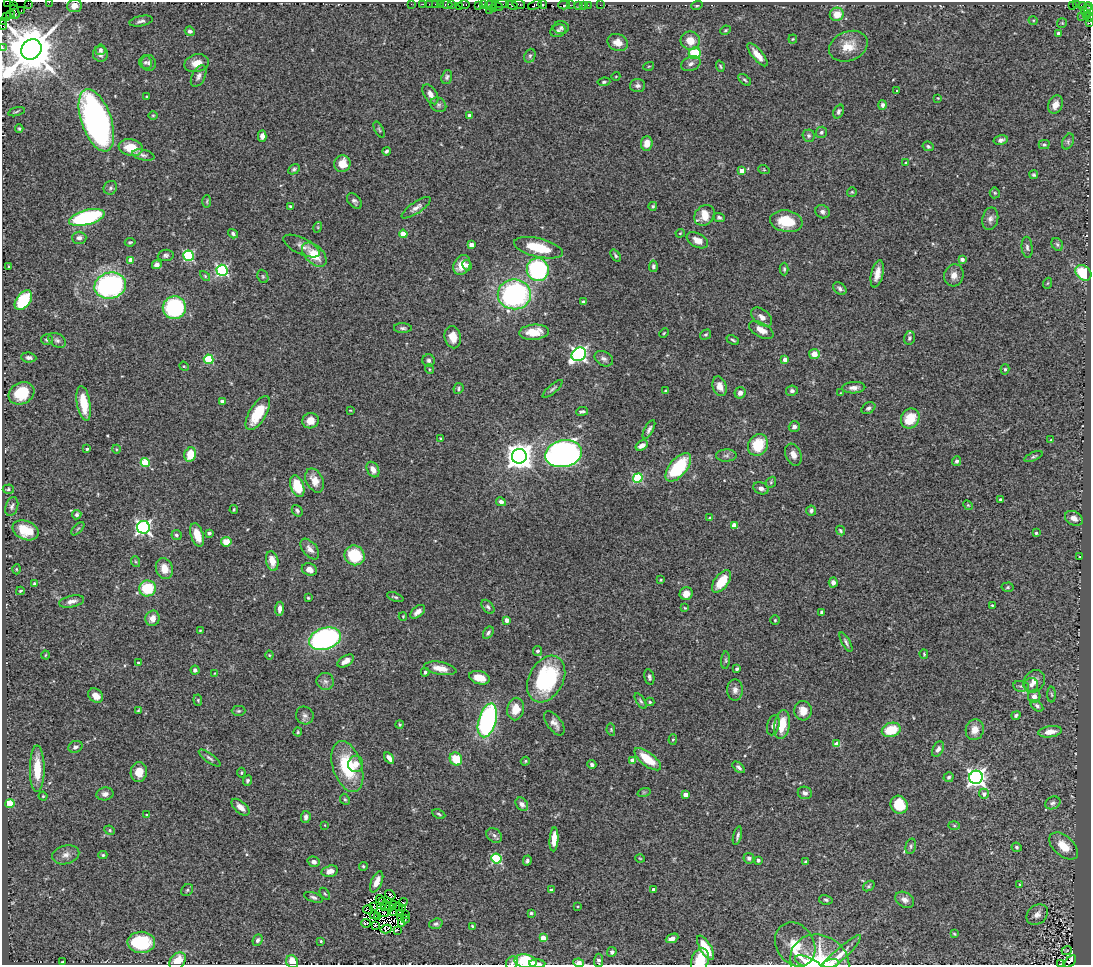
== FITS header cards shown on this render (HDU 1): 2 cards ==
NAXIS1  =                 1089
NAXIS2  =                  963

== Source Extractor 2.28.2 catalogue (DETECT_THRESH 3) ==
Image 1089 x 963 px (HDU 1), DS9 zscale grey, 1 PNG px = 1 image px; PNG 1093 x 967 px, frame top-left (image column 1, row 963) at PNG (2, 2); each listed source drawn as its Kron ellipse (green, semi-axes under 4 px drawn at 4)
Background 1.18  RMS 0.045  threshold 0.134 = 3 sigma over >= 5 px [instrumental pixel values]
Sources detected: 448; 9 with non-positive FLUX_AUTO (blend fragments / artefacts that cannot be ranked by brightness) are neither listed nor drawn; the other 439 listed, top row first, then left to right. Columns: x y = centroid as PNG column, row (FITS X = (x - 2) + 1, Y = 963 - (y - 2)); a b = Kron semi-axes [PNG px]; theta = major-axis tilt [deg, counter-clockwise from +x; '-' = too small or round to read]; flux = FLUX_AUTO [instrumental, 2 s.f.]
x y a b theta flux
49 2 2 2 - 33
7 3 2 2 - 11
28 3 2 2 - 52
411 4 2 2 - 27
423 4 2 2 - 39
429 4 2 2 - 31
435 4 3 2 - 130
440 4 2 2 - 36
464 4 6 3 1 73
502 4 7 2 -1 250
519 4 6 3 -12 230
13 5 4 2 - 18
446 5 6 3 2 170
452 5 4 3 - 81
478 5 4 2 - 92
483 5 4 2 - 89
491 5 6 4 14 200
512 5 6 3 -23 240
535 5 7 3 23 270
543 5 4 3 - 240
564 5 5 2 - 82
570 5 2 2 - 23
579 5 3 3 - 93
583 5 2 2 - 16
588 5 2 2 - 42
600 5 2 2 - 21
1072 5 3 3 - 430
1076 5 3 2 - 14
74 6 7 6 - 24
459 6 2 2 - 30
497 6 6 3 -26 270
697 6 6 3 20 3.9
1083 6 4 3 - 68
1088 6 4 2 - 76
493 8 2 2 - 42
489 10 2 2 - 38
21 11 3 2 - 38
1087 11 6 6 - 260
15 12 7 3 -69 140
837 14 7 6 - 42
10 15 4 3 - 62
1086 15 3 2 - 86
1082 16 2 2 - 35
6 17 3 2 - 59
1089 17 4 2 - 91
1033 20 5 3 - 2.8
2 21 2 2 - 47
141 21 12 5 11 8.6
1062 23 5 5 - 4
1089 23 4 2 - 61
3 25 5 2 - 54
561 28 8 6 -3 8
726 30 5 3 - 3.4
190 31 5 4 - 7.3
558 31 8 6 21 7.9
1058 33 4 4 - 9.5
793 39 4 4 - 2.7
690 41 10 9 - 41
618 43 10 8 -23 28
848 46 20 14 21 51
2 48 2 2 - 23
31 49 11 9 45 16000
100 50 5 5 - 6.8
695 53 6 5 - 110
100 54 8 7 - 12
757 55 14 5 -50 32
530 56 7 5 68 6.4
145 62 7 6 - 8
149 63 8 7 - 8.7
197 63 12 8 13 33
691 64 10 7 22 12
649 66 5 3 - 2.7
720 66 6 3 -71 3.8
199 76 11 6 63 13
616 76 4 3 - 2.2
447 77 7 5 72 6.7
745 80 7 4 -37 5.4
604 82 6 4 8 5.1
638 85 7 6 - 9.6
897 90 2 2 - 2
430 94 11 6 -58 16
147 97 3 2 - 3.1
938 98 3 3 - 2
438 105 8 7 - 8.4
883 105 5 4 - 8.4
1055 105 9 7 70 22
838 111 7 5 69 8.2
16 112 8 3 15 3.5
153 115 5 3 - 3
470 116 4 3 - 23
96 120 33 15 -71 1300
19 129 4 4 - 3.3
379 130 9 4 -63 4.7
821 132 5 5 - 6.2
262 136 6 4 88 16
809 136 6 6 - 7.1
1001 140 7 4 12 8.4
1068 141 8 5 65 6.5
647 143 7 5 86 27
1044 144 5 4 - 7.4
928 146 6 4 -27 5.8
131 147 12 8 -10 60
386 151 4 3 - 5.4
143 155 11 5 -13 9.8
906 162 2 2 - 2.7
342 164 8 8 - 43
294 169 6 4 29 5.7
764 170 6 3 -19 3.4
742 171 4 4 - 30
1034 175 4 4 - 4.4
110 188 7 6 - 7.2
852 192 5 5 - 3.8
995 193 5 5 - 4.1
207 201 6 3 89 3.2
354 201 9 6 -48 8.2
290 206 3 3 - 3.8
653 206 4 4 - 4.3
416 208 17 5 34 18
822 212 7 6 - 9.4
704 215 11 9 46 53
87 217 18 7 15 390
719 217 6 4 -24 5.2
990 219 11 8 76 14
786 221 16 10 -9 95
318 227 5 3 - 2.7
680 233 5 4 - 3.2
233 234 5 4 - 7.1
403 234 4 4 - 59
79 238 7 6 - 12
697 240 11 7 -28 27
130 242 5 3 - 3.5
1057 244 7 5 -58 5.4
472 245 4 4 - 24
301 246 20 8 -26 18
1027 247 10 5 -85 9.3
538 248 25 9 -14 110
166 255 8 5 6 7
314 255 15 9 -43 70
616 255 7 4 -55 5
189 256 5 5 - 270
962 259 4 4 - 16
131 260 4 4 - 29
157 265 5 4 - 13
462 265 10 8 61 43
467 265 5 4 - 10
9 266 3 2 - 2.6
653 266 6 4 86 7.8
784 269 6 4 90 4.7
222 270 5 5 - 450
538 270 11 11 - 380
1083 273 9 6 -41 150
877 274 14 6 77 26
954 275 11 9 75 20
205 276 6 3 -46 3.8
263 276 7 5 -68 4.4
1048 283 6 3 70 3.2
110 286 16 13 13 580
840 289 7 5 -40 8.7
514 294 16 15 - 580
23 300 11 7 52 150
584 302 4 3 - 13
174 308 11 11 - 280
762 317 12 7 -38 18
403 328 9 5 -1 7.1
761 330 13 7 -29 29
534 332 15 7 5 57
664 333 5 3 - 2.7
706 335 6 4 33 4.9
453 337 11 8 -78 32
909 338 7 5 77 7.3
47 339 6 5 - 5.5
57 340 9 6 -32 8.7
733 340 6 3 -27 4.1
579 354 8 6 37 790
814 354 5 5 - 28
29 357 7 5 -7 8.8
209 359 5 4 - 160
604 359 10 7 -28 11
429 360 6 6 - 7.9
785 360 4 4 - 26
184 366 5 4 - 3.2
429 369 5 3 - 2.8
1005 369 5 4 - 4.6
720 386 10 7 -72 27
459 388 6 5 - 4.9
854 388 11 5 3 15
553 389 13 4 41 6.9
666 391 3 3 - 4.7
792 391 6 5 - 6.9
21 393 13 10 29 81
740 393 6 5 - 14
840 393 3 2 - 2
222 401 4 4 - 10
84 403 17 6 -81 72
868 408 7 5 33 7.6
350 410 3 2 - 2.1
582 411 6 3 6 6.4
258 413 19 8 59 100
910 419 10 9 - 79
310 421 8 7 - 26
794 427 5 5 - 10
649 429 10 4 61 9.5
440 438 3 2 - 2.9
1051 440 4 4 - 2.6
758 445 11 9 57 92
642 446 7 4 31 20
87 449 3 3 - 5.9
116 449 4 3 - 2.6
190 454 7 5 75 70
564 454 18 13 12 1200
793 455 11 7 -68 18
519 456 7 7 - 3600
726 456 10 6 0 9.3
1033 457 10 4 23 6
957 461 5 4 - 6.9
145 463 4 4 - 130
678 467 17 8 50 190
373 470 8 5 -62 21
638 478 5 5 - 220
315 480 13 8 -64 35
771 482 6 4 48 4.8
297 486 11 6 -71 89
761 488 8 5 -22 10
8 489 5 4 - 5
1000 499 3 3 - 3.6
501 502 5 4 - 12
968 505 5 4 - 3.4
12 506 10 6 72 8.8
234 509 4 3 - 3.3
297 511 6 4 -53 6.7
811 511 5 5 - 7.6
77 515 5 4 - 6.3
709 518 3 3 - 2.9
1074 518 9 6 -27 18
734 525 4 4 - 41
143 527 6 6 - 820
78 529 8 3 44 4.4
26 530 13 9 -22 71
840 531 5 4 - 5.2
209 533 4 3 - 7.7
1036 533 3 3 - 3.7
176 535 5 5 - 6.6
197 535 12 6 -71 55
226 542 5 5 - 44
310 549 12 7 -51 18
355 555 10 9 - 120
1079 557 3 2 - 2.4
272 561 10 6 -77 36
136 562 5 3 - 3.6
16 569 5 3 - 2.9
164 569 11 8 -68 33
309 570 8 6 -22 20
661 580 4 3 - 2.9
721 581 13 7 52 70
34 583 3 3 - 4.3
833 583 5 4 - 14
1008 587 6 4 3 4
147 588 8 8 - 130
20 591 4 3 - 3.4
686 594 7 6 - 23
395 597 8 3 -21 5.1
308 598 3 2 - 3.2
71 601 13 5 12 16
992 605 4 3 - 3
488 607 8 5 -51 7.3
685 608 3 2 - 2.5
280 609 7 4 85 14
418 612 8 5 41 20
821 612 3 3 - 5.1
403 616 4 3 - 2.6
153 618 8 7 - 22
507 620 4 4 - 25
775 620 4 4 - 3.6
200 630 3 2 - 2
488 633 7 4 57 8.9
325 639 16 10 19 650
846 642 11 4 -61 7.8
538 651 5 4 - 7.2
924 654 5 3 - 3.1
45 655 4 3 - 2.6
269 655 4 4 - 2.9
726 660 9 3 86 4.1
346 661 9 5 33 22
139 663 3 3 - 6.3
440 668 16 6 -10 35
737 669 3 3 - 7
195 670 4 4 - 9.9
425 672 4 3 - 5.1
215 673 4 2 - 2.2
649 677 8 5 -77 7.6
479 678 10 6 -16 36
546 679 25 17 61 340
325 681 9 8 - 13
1034 681 12 10 50 25
1031 685 7 6 - 12
1021 686 8 5 -7 7.1
735 690 10 8 90 15
1052 694 8 4 -88 4.2
96 696 8 6 -40 30
1034 696 6 6 - 17
198 700 6 4 -83 3.6
641 701 9 4 -56 6.1
650 702 4 4 - 4.5
1037 706 7 4 -40 6.6
516 709 11 8 79 45
138 710 4 3 - 2.7
239 711 7 5 1 4.9
803 711 10 8 -84 32
305 715 9 8 - 12
1016 715 5 4 - 6.9
487 720 17 8 74 600
554 723 14 7 -54 19
400 725 4 4 - 4.4
773 725 10 6 73 14
782 725 15 7 81 69
611 730 6 4 -81 3.9
891 730 9 7 16 92
975 730 10 9 - 32
298 732 4 4 - 3.4
1050 732 12 5 8 23
673 739 5 4 - 4.4
837 744 4 4 - 49
75 747 7 6 - 11
938 749 8 5 61 13
209 758 13 4 -36 9
389 758 6 3 -57 16
456 759 7 6 - 66
648 759 16 6 -38 82
632 760 4 4 - 33
525 761 5 4 - 3.7
356 764 8 7 - 21
592 764 4 4 - 7.3
347 767 26 14 -71 170
739 767 7 4 -41 8
37 769 23 7 90 81
139 772 10 8 80 41
241 773 5 3 - 3.2
949 777 5 5 - 6
976 777 7 6 - 1300
247 781 5 4 - 5.5
644 792 7 4 18 4.5
805 793 7 6 - 9.7
105 794 8 6 10 12
984 794 5 5 - 13
685 795 4 4 - 32
43 796 4 4 - 3.5
345 799 6 4 -66 4.6
10 803 4 4 - 99
1053 803 8 6 24 7.5
522 804 7 5 -52 11
899 805 9 8 - 92
240 807 11 5 -42 21
439 814 7 4 -26 5
147 815 3 3 - 2.9
306 817 6 4 84 8.8
325 825 3 2 - 1.8
954 826 5 4 - 3.1
110 830 5 4 - 4.6
494 835 8 6 -39 8.7
737 836 9 3 76 7.1
554 839 12 4 87 40
911 846 8 5 75 6.3
1064 846 17 10 -41 47
1017 847 5 4 - 4.9
66 855 14 9 15 20
103 855 4 4 - 4.4
640 858 4 3 - 2.3
749 858 5 5 - 6.4
496 859 5 5 - 270
758 860 3 3 - 7.3
527 861 5 3 - 6.7
805 861 4 3 - 2.9
314 862 6 5 - 11
363 866 4 4 - 4
330 871 8 5 16 20
377 882 11 5 65 26
1020 884 3 3 - 2.7
869 886 6 4 34 4.7
653 889 4 3 - 5.4
187 890 6 5 - 5.7
551 890 3 3 - 5.8
325 894 7 3 -53 3.6
390 895 6 3 -37 3.5
313 897 10 4 -20 7.6
380 899 4 2 - 6.3
826 900 7 4 -12 5.7
905 900 10 7 -31 16
382 902 3 2 - 0.59
403 902 5 2 - 2.2
394 905 3 2 - 3.6
385 906 5 2 - 7.4
398 906 2 2 - 1.8
578 906 3 2 - 3
373 907 2 2 - 3.1
389 907 4 2 - 3
403 908 3 2 - 2.3
368 909 5 2 - 0.16
382 912 6 2 -11 3.1
393 913 3 2 - 5.6
531 913 4 3 - 4.4
400 914 4 3 - 1.8
374 915 4 2 - 4.3
406 915 3 2 - 1.1
1037 915 12 9 42 18
378 916 3 2 - 5.6
400 917 3 2 - 0.73
405 919 4 2 - 2.7
366 923 5 2 - 1.8
401 923 3 2 - 9.3
436 924 7 5 18 6.8
375 925 3 2 - 4.2
472 926 4 3 - 3.6
386 929 5 3 - 6.4
398 930 3 2 - 58
954 934 4 3 - 3
543 938 4 4 - 49
672 938 6 3 23 18
257 940 6 4 65 7.4
321 941 3 2 - 2.8
141 942 14 10 0 160
795 944 23 18 -57 94
706 948 14 5 -59 74
1067 950 5 3 - 2.9
612 952 5 4 - 6.3
839 956 29 6 43 33
599 960 6 4 89 9.7
700 960 12 8 71 71
178 961 10 7 49 47
525 961 11 7 -11 120
62 962 3 2 - 1.9
292 962 7 5 -62 35
820 962 30 26 -34 150
1070 962 7 4 47 360
512 963 7 5 58 6
579 963 5 4 - 17
809 963 15 5 -24 21
830 963 8 4 10 16
537 964 8 3 -3 13
1060 964 4 2 - 3.2
At the frame edge (FLAGS 8, measured only in part): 23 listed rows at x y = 49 2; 7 3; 28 3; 10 15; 1089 17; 2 21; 1089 23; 3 25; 2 48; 31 49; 599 960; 700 960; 178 961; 525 961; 292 962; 820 962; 1070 962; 512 963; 579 963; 809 963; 830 963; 537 964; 1060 964
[9 non-positive-flux detections neither listed nor drawn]